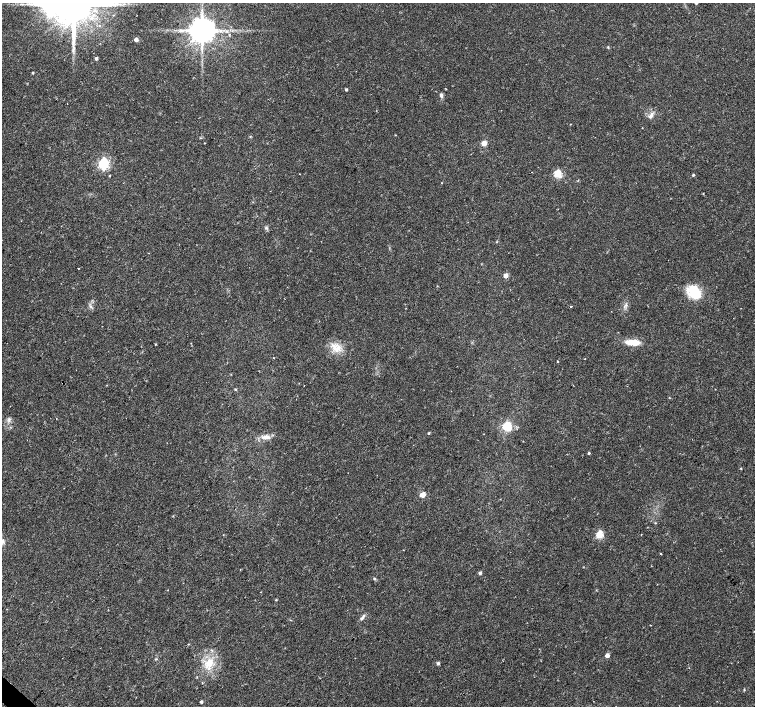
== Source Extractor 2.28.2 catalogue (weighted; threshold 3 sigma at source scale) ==
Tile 7 of 4 x 4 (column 3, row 2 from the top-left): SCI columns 3011-4515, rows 2978-4385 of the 6026 x 6026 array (HDU 1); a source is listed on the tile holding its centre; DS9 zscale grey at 2 x 2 block average (1 PNG px = mean of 2 x 2 image px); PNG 757 x 708 px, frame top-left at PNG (2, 3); no overlay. Shown black and unused: <1% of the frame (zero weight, under 2 of 3 exposures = <1% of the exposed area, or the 3 px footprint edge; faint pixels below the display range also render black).
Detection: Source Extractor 2.28.2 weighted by HDU 2 'WHT'; one run over the whole footprint, this tile lists its part. Background 0.0233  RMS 0.003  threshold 0.0134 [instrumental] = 3 sigma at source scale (4.5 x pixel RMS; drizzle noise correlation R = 1.50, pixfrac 1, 0.0396/0.0396 arcsec/px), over >= 5 px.
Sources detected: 55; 1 inside a brighter object's white glare — not listed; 1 inside a brighter listed object's ellipse — not listed separately; the other 53 listed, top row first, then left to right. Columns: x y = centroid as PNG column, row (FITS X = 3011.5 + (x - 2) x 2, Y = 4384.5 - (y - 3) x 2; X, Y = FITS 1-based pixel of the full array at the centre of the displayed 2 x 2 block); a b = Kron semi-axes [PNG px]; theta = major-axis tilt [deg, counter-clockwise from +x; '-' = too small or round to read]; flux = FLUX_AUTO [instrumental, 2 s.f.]
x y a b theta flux
696 3 3 2 - 1.1
74 4 9 8 - 3500
202 30 6 6 - 1300
136 39 3 3 - 4.9
608 47 3 2 - 0.49
96 58 3 3 - 1.4
33 73 3 2 - 0.68
346 89 3 2 - 0.94
441 95 6 4 -69 1.4
651 115 10 4 51 2.6
570 124 2 2 - 0.3
250 136 3 2 - 0.45
484 143 3 3 - 14
103 164 4 4 - 93
532 172 2 2 - 0.29
558 174 3 3 - 38
693 175 3 2 - 0.83
110 176 3 2 - 0.4
442 183 3 2 - 0.31
266 228 4 4 - 1.1
78 268 2 2 - 0.69
506 275 3 3 - 6.8
694 291 14 10 -58 26
571 306 2 2 - 4.9
633 342 16 6 -4 11
155 344 2 2 - 0.52
337 348 9 6 53 5.3
274 358 2 2 - 0.83
585 359 2 2 - 0.84
558 361 2 2 - 0.64
304 386 2 2 - 0.24
236 390 3 3 - 0.6
56 418 2 2 - 0.4
507 426 3 3 - 56
429 433 3 2 - 0.72
266 437 13 5 1 4
589 453 3 3 - 0.8
741 468 2 2 - 0.5
422 495 3 3 - 14
641 534 2 2 - 0.27
599 535 3 3 - 34
661 554 2 2 - 1.1
240 570 2 2 - 0.26
480 573 4 3 - 1.3
374 579 4 3 - 0.7
260 592 2 2 - 0.23
276 600 3 3 - 0.57
364 616 7 3 58 1.4
607 655 3 3 - 5.5
209 663 16 10 54 12
438 663 3 3 - 1.4
744 689 3 2 - 0.49
201 702 2 2 - 1.5
Isophote crosses this tile's border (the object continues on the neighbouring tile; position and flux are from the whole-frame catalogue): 2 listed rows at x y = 696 3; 74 4
Diffuse or blended objects may show on this block-average render without a row.